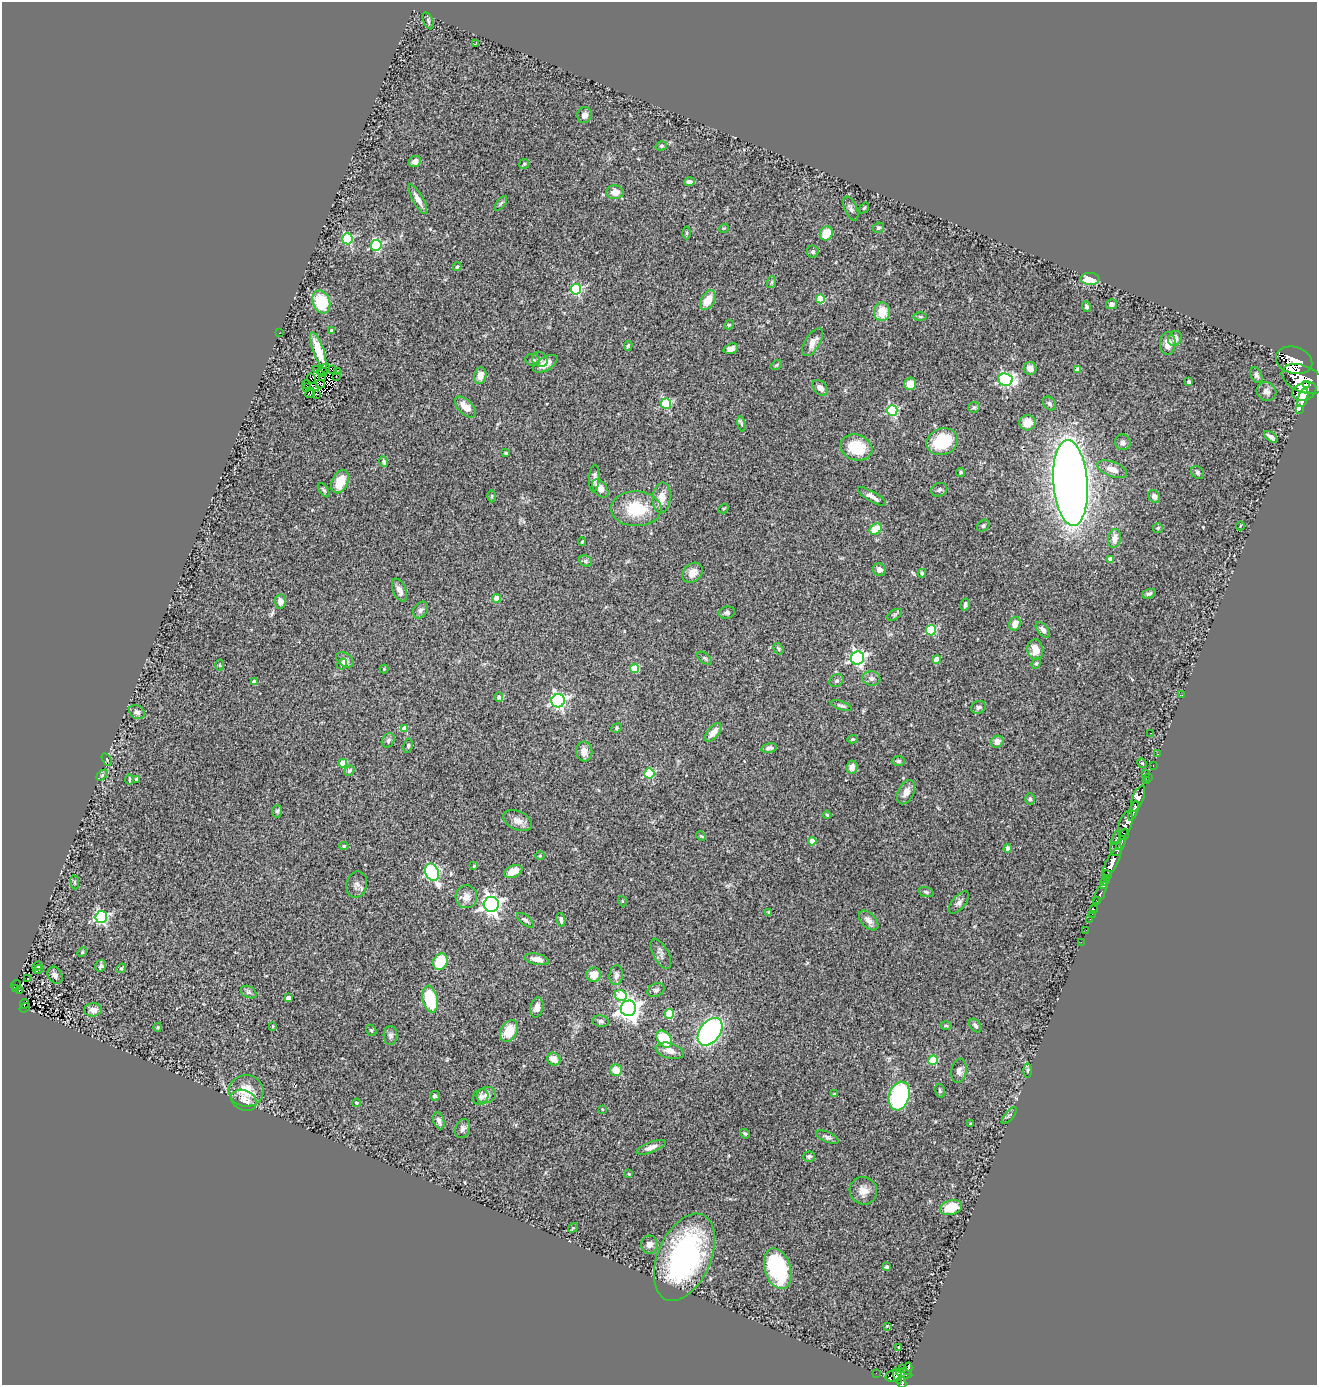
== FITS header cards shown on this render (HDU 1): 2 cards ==
NAXIS1  =                 1315
NAXIS2  =                 1383

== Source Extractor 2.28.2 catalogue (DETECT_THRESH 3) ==
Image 1315 x 1383 px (HDU 1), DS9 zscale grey, 1 PNG px = 1 image px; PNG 1319 x 1387 px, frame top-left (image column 1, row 1383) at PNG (2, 2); each listed source drawn as its Kron ellipse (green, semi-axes under 4 px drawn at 4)
Background 0.772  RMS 0.093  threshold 0.278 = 3 sigma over >= 5 px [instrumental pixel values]
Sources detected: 291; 4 with non-positive FLUX_AUTO (blend fragments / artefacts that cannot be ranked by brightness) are neither listed nor drawn; the other 287 listed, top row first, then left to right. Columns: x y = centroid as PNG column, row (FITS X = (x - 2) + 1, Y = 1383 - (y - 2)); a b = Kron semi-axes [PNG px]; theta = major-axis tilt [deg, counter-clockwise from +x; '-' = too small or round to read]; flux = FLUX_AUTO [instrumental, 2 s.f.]
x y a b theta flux
428 21 9 4 -66 13
476 43 3 2 - 3.7
585 115 8 7 - 32
661 146 6 4 16 10
415 162 6 5 - 38
524 164 5 4 - 7.9
689 182 5 3 - 16
615 192 8 7 - 56
418 199 16 5 -61 43
501 203 8 4 54 10
864 208 6 3 54 7
851 209 13 6 -67 22
724 228 5 3 - 5.4
878 228 6 5 - 12
687 233 6 4 -90 8
826 233 7 6 - 120
347 239 5 5 - 520
376 245 5 5 - 660
813 252 6 6 - 15
457 267 4 3 - 12
1090 279 9 6 -2 100
772 282 6 4 71 8.5
576 289 5 5 - 550
820 299 4 4 - 230
708 300 11 6 60 96
321 302 12 8 -69 320
1112 304 5 5 - 20
1086 307 5 4 - 14
882 312 9 8 - 100
920 316 6 4 0 8.9
729 325 5 4 - 7.6
332 331 4 3 - 18
279 333 2 2 - 17
1175 338 8 6 60 31
813 342 16 7 58 51
1168 343 11 7 -90 58
628 346 5 3 - 8.4
731 349 7 5 19 27
318 350 19 5 -71 100
540 359 8 7 - 21
533 360 7 6 - 18
1294 360 18 13 -17 5600
545 364 13 6 30 63
776 365 6 4 36 8
1030 368 6 6 - 39
317 369 3 2 - 5.3
326 369 5 2 - 9.3
333 370 3 2 - 7.7
1078 370 4 4 - 53
322 372 5 2 - 8.8
337 372 3 2 - 6.2
1256 375 8 5 -64 18
480 376 8 6 80 58
336 377 3 2 - 14
311 378 5 2 - 4.4
322 378 4 2 - 6.4
1005 379 7 6 - 1000
1303 379 22 13 -24 8500
1189 382 3 3 - 16
307 384 4 2 - 3
320 384 4 2 - 7.7
910 384 6 6 - 84
1306 384 3 2 - 650
314 387 4 2 - 6.9
307 388 4 2 - 5.4
820 388 9 6 -44 31
1267 391 10 9 - 32
1304 391 12 8 21 4200
310 393 5 3 - 11
317 394 2 2 - 6.9
1303 398 9 5 72 2400
666 404 5 5 - 500
1049 404 7 6 - 14
465 407 13 7 -46 82
974 407 6 5 - 9.9
1299 409 3 3 - 160
892 410 5 5 - 610
1027 423 8 7 - 69
741 424 8 3 -81 10
1271 437 8 3 -36 19
942 442 16 13 21 260
1123 442 8 8 - 21
856 447 16 12 -19 220
506 453 3 3 - 7.8
384 462 5 4 - 11
1112 469 16 7 -21 50
961 472 4 4 - 12
1197 473 7 5 -46 13
594 478 14 5 87 26
340 482 12 8 65 140
1070 483 43 17 -86 8900
600 488 10 6 -52 51
324 490 8 4 -55 10
939 490 8 6 25 15
492 496 6 4 89 7.1
872 496 16 5 -31 32
1154 496 7 5 -56 27
662 498 15 9 84 74
636 509 25 17 -2 260
723 509 5 3 - 7.2
983 526 7 5 37 14
1240 526 4 2 - 4.6
1158 528 5 5 - 9.1
876 529 6 5 - 120
1114 538 9 6 80 47
582 542 4 3 - 7.1
1110 559 4 4 - 45
585 561 7 5 -23 13
879 570 6 6 - 33
693 573 11 9 42 49
922 573 4 4 - 21
400 590 12 6 -66 38
1149 594 7 4 17 15
497 598 4 4 - 93
280 601 7 5 -86 48
965 605 6 4 76 17
421 610 9 6 55 21
727 613 8 6 13 15
894 615 8 4 32 11
1015 624 7 5 74 51
931 630 5 5 - 350
1043 630 9 5 -49 23
778 649 6 4 -56 8.9
1035 650 10 8 -81 62
705 658 8 5 -37 12
857 658 6 6 - 1500
936 659 4 4 - 55
345 660 10 6 -34 28
1036 663 6 4 67 9
342 664 6 5 - 32
220 665 5 3 - 5.5
634 668 4 4 - 190
384 669 4 4 - 5.6
871 678 9 7 -10 26
837 681 7 6 - 13
254 682 4 4 - 57
1182 695 3 2 - 7.2
499 697 4 4 - 17
558 701 7 6 - 1500
841 706 11 3 -18 14
979 707 7 6 - 21
137 712 8 6 -31 21
405 728 4 4 - 70
617 728 5 4 - 9
713 732 11 5 50 45
1150 733 2 2 - 3.7
853 739 5 4 - 9.5
388 740 7 6 - 15
997 742 6 6 - 47
408 746 7 4 81 9.8
769 748 8 4 12 18
584 751 10 8 -83 47
1157 754 3 2 - 21
107 760 7 4 -59 7.7
898 761 7 4 0 13
343 763 4 4 - 140
1142 763 5 4 - 6.6
1153 765 3 2 - 26
852 767 7 5 81 32
349 771 6 4 57 15
649 773 5 5 - 430
1145 774 2 2 - 73
102 775 6 4 45 8.7
1148 778 3 2 - 24
129 779 5 2 - 6.7
137 779 4 3 - 17
1146 781 3 2 - 10
906 792 13 7 63 51
1030 799 6 5 - 11
1138 799 14 5 69 1600
277 811 6 5 - 11
1133 811 10 4 71 1300
827 815 4 4 - 8.2
517 821 15 9 -25 49
1125 824 13 6 70 810
1124 834 5 4 - 280
701 836 5 3 - 6.2
1116 838 7 4 75 170
812 841 4 4 - 120
1121 843 7 3 66 290
344 846 4 4 - 8.9
1008 848 4 4 - 41
1116 849 7 6 - 1200
540 856 4 4 - 6.2
1112 862 15 6 62 3200
474 866 3 3 - 6.6
513 871 10 6 22 79
432 872 9 6 -66 810
1107 875 5 4 - 890
1105 881 5 4 - 1200
75 882 7 3 -82 9.5
357 885 13 10 78 32
1104 886 4 3 - 540
926 892 8 4 -16 12
1100 893 14 4 65 230
466 897 11 11 - 54
622 901 5 3 - 4.7
1097 901 4 2 - 360
959 902 13 6 49 25
491 904 7 7 - 2900
1094 909 4 3 - 52
769 913 4 3 - 8.2
1092 914 2 2 - 13
101 917 6 6 - 1000
1090 919 2 2 - 8.3
525 920 10 4 -39 15
561 920 7 4 -77 20
869 920 12 7 -46 32
1086 930 2 2 - 7.7
1081 942 3 2 - 5.1
82 952 5 4 - 7.2
661 954 17 7 -62 28
537 959 12 5 -12 42
440 962 8 7 - 230
37 966 5 4 - 17
101 966 6 5 - 17
121 968 5 4 - 7.5
38 969 5 3 - 5
55 975 9 7 -57 25
594 975 7 7 - 84
616 975 10 6 82 28
27 979 4 2 - 7.1
16 985 5 4 - 5.6
15 988 4 3 - 46
19 990 3 2 - 18
656 990 9 6 27 18
249 992 8 5 -27 16
621 995 6 5 - 220
288 998 4 4 - 48
430 999 13 7 -77 280
25 1004 5 2 - 11
537 1007 10 6 79 36
25 1008 5 3 - 5
628 1008 8 7 - 4500
93 1010 9 6 5 44
670 1014 5 4 - 270
601 1021 8 5 -10 16
975 1025 7 5 -53 18
273 1026 4 3 - 6.4
946 1026 6 4 -2 7.8
158 1027 4 4 - 7.9
371 1030 6 5 - 9.4
509 1031 11 8 62 140
710 1032 16 10 52 1500
390 1035 9 7 -89 22
664 1039 9 6 -53 240
670 1051 14 7 -15 53
554 1059 7 6 - 63
933 1060 5 4 - 230
616 1070 6 5 - 91
1028 1070 7 3 90 8.3
959 1071 12 7 81 29
246 1091 17 15 -6 130
940 1091 7 5 -74 12
834 1094 3 3 - 6.8
486 1095 10 8 22 41
435 1096 5 4 - 16
899 1096 15 10 74 710
481 1097 8 7 - 23
244 1100 13 10 -25 55
356 1103 4 3 - 5.8
602 1109 3 2 - 5.6
1009 1116 10 3 50 11
439 1121 9 5 -71 28
970 1124 3 3 - 6.8
463 1129 10 7 67 25
745 1134 5 3 - 8.2
827 1137 12 5 -23 19
651 1147 15 5 20 43
809 1157 6 5 - 13
629 1174 4 3 - 6
863 1191 14 13 - 68
951 1207 11 7 15 150
573 1228 5 3 - 5.3
649 1245 9 8 - 33
684 1257 46 26 66 1200
887 1267 3 3 - 9.2
778 1269 21 13 -73 540
887 1326 3 3 - 4.4
899 1348 3 3 - 22
903 1368 2 2 - 10
908 1369 6 3 74 200
876 1373 3 2 - 5.6
904 1374 8 3 -11 240
894 1376 8 6 13 400
897 1376 8 4 -77 480
901 1382 6 4 -67 760
At the frame edge (FLAGS 8, measured only in part): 1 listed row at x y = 901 1382
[4 non-positive-flux detections neither listed nor drawn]